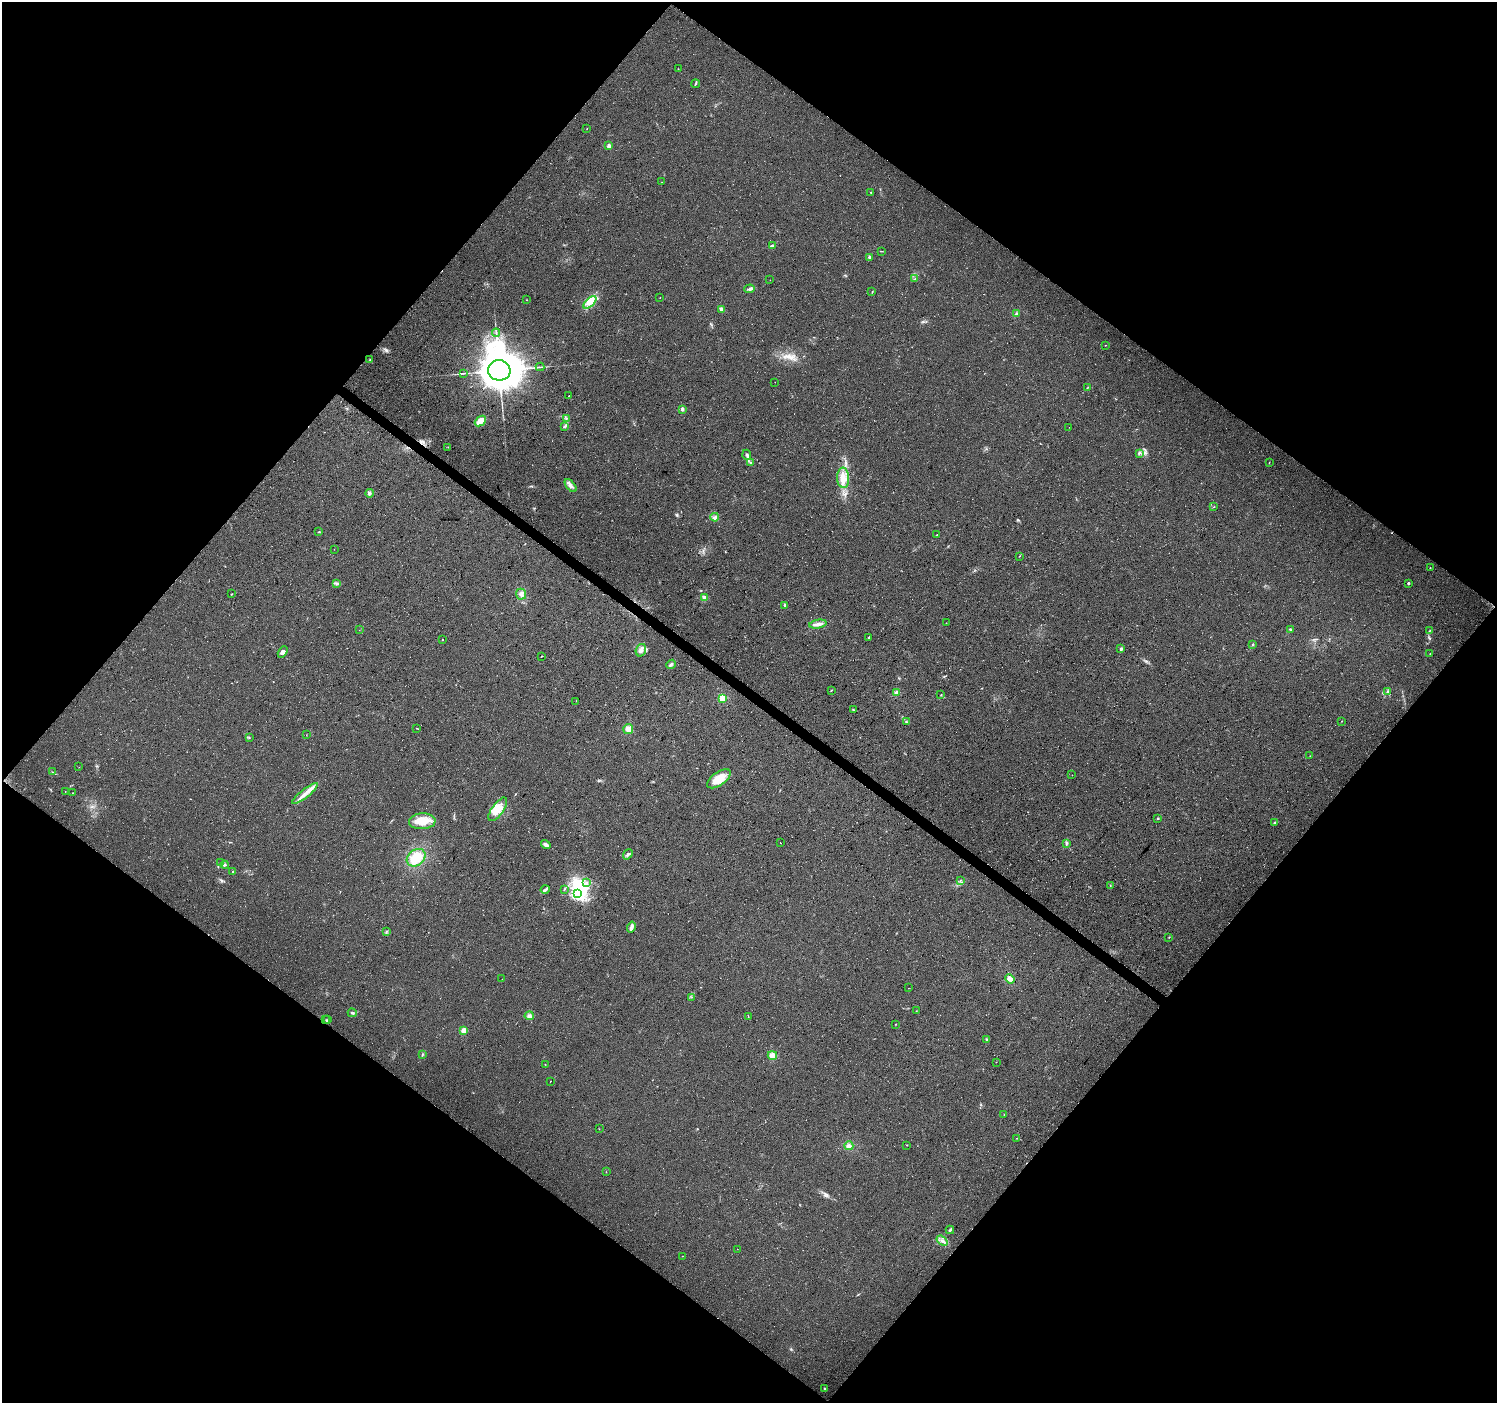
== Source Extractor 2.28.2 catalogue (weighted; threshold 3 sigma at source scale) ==
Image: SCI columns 1-5978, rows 175-5775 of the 5985 x 6016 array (HDU 1 of 3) = the unmasked area's bounding box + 8 px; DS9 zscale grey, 4 x 4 block average (1 PNG px = mean of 4 x 4 image px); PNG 1499 x 1405 px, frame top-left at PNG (2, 2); each listed source drawn as its Kron ellipse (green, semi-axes under 4 px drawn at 4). Shown black and unused: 50% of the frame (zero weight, under 3 of 4 exposures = <1% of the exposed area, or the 3 px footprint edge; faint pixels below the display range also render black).
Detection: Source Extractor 2.28.2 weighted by HDU 2 'WHT'. Background 0.05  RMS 0.0084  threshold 0.0379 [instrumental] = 3 sigma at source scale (4.5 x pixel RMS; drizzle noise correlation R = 1.50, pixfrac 1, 0.0396/0.0396 arcsec/px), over >= 5 px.
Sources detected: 159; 1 too faint to see at this stretch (4 x 4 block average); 4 inside a brighter object's white glare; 2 cosmic-ray / hot-pixel residue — neither listed nor drawn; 3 coinciding with a brighter row at this scale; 11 inside a brighter listed object's ellipse — not listed separately; the other 138 listed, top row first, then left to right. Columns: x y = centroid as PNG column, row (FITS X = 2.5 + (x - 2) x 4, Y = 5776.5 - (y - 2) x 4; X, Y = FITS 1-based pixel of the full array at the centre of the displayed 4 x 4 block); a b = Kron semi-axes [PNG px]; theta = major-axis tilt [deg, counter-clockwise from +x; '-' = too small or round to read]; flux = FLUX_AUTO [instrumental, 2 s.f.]
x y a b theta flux
678 69 2 2 - 1.5
695 84 4 2 - 5.7
587 129 2 2 - 1.5
609 146 2 2 - 88
662 182 2 2 - 1
871 192 2 2 - 2.9
772 246 4 2 - 10
881 251 3 2 - 3.1
869 257 2 2 - 32
915 279 2 2 - 1.5
770 280 2 2 - 1.1
750 289 5 3 - 12
872 292 3 2 - 2.8
660 298 2 2 - 1.8
527 300 2 2 - 1.6
590 302 8 4 43 34
722 309 3 3 - 14
1016 314 3 3 - 7.6
496 333 4 2 - 4.9
1105 345 2 2 - 1.3
370 360 2 2 - 2.7
540 367 4 2 - 5
499 370 11 10 - 19000
464 373 2 2 - 2.1
775 382 2 2 - 0.82
1087 388 2 2 - 1.9
569 396 2 2 - 2.2
682 409 2 2 - 44
566 419 2 2 - 4.1
480 421 6 4 40 47
565 426 3 2 - 11
1069 427 2 2 - 0.56
448 447 2 2 - 1.4
1139 453 4 2 - 5.2
747 455 5 3 - 9.7
751 463 3 2 - 4.3
1269 463 2 2 - 1.3
843 478 10 6 -86 55
571 486 7 4 -51 21
369 493 4 3 - 9.9
1214 507 2 2 - 1.8
715 517 4 2 - 9.4
319 532 3 2 - 3.7
937 535 2 2 - 2.4
334 549 2 2 - 1.1
1019 556 2 2 - 2.4
1430 568 2 2 - 1.8
337 583 3 2 - 5.5
1408 583 2 2 - 29
231 594 2 2 - 2.3
521 594 5 5 - 21
705 598 3 3 - 20
785 605 4 2 - 5.2
946 623 2 2 - 1.8
818 624 9 3 10 23
1290 629 2 2 - 14
359 630 2 2 - 0.87
1430 630 2 2 - 1.8
869 637 3 2 - 4.4
442 640 2 2 - 4.9
1253 645 2 2 - 5.9
1121 649 3 3 - 7.3
641 650 6 5 - 21
283 652 6 3 60 17
1430 653 2 2 - 1.3
542 656 2 2 - 3.1
671 664 5 3 - 11
831 690 3 2 - 3.1
1388 691 4 2 - 5.8
896 693 2 2 - 100
941 695 2 2 - 2.7
722 699 2 2 - 240
576 701 2 2 - 0.64
853 710 3 2 - 4.7
1342 721 2 2 - 1.3
906 722 4 2 - 4.9
416 728 2 2 - 1.4
628 729 5 5 - 27
306 735 2 2 - 0.99
249 738 2 2 - 2.7
1310 756 2 2 - 1.7
79 767 2 2 - 1
53 772 2 2 - 2.7
1072 775 2 2 - 1.2
719 779 13 6 35 76
65 791 2 2 - 1.6
72 793 2 2 - 1.3
305 794 16 3 38 44
498 809 14 6 54 74
1158 819 2 2 - 5.9
422 821 13 8 3 81
1275 822 2 2 - 8
780 843 2 2 - 1.1
1066 843 3 2 - 4.8
546 845 5 3 - 15
628 854 5 3 - 10
416 858 10 7 38 110
220 863 2 2 - 1.2
225 865 4 3 - 8.7
233 871 2 2 - 4.2
960 880 2 2 - 1.9
587 882 3 3 - 9.2
1110 886 2 2 - 1.7
545 889 4 3 - 9.9
564 889 2 2 - 2.6
577 894 2 2 - 320
631 927 5 2 - 25
386 932 3 2 - 4
1169 937 2 2 - 2.3
502 979 2 2 - 0.82
1010 979 5 3 - 34
908 988 2 2 - 0.96
692 997 2 2 - 1.3
916 1011 2 2 - 2
352 1013 4 2 - 6.2
529 1016 4 4 - 14
748 1017 2 2 - 2.5
328 1019 3 2 - 4.9
326 1020 2 2 - 2.5
896 1024 2 2 - 3.8
464 1030 2 2 - 190
986 1039 3 2 - 4
422 1054 2 2 - 3.1
772 1055 5 4 - 29
996 1062 2 2 - 1.2
545 1064 2 2 - 1.4
550 1081 3 2 - 1.6
1004 1114 2 2 - 1.9
599 1129 2 2 - 1.2
1017 1138 2 2 - 1.3
906 1145 2 2 - 1.2
849 1146 4 4 - 20
606 1172 2 2 - 1.8
950 1230 4 2 - 7.8
942 1241 6 3 -37 15
737 1249 2 2 - 0.93
682 1256 2 2 - 1.8
825 1389 2 2 - 6.6
Diffuse or blended objects may show on this block-average render without a row.